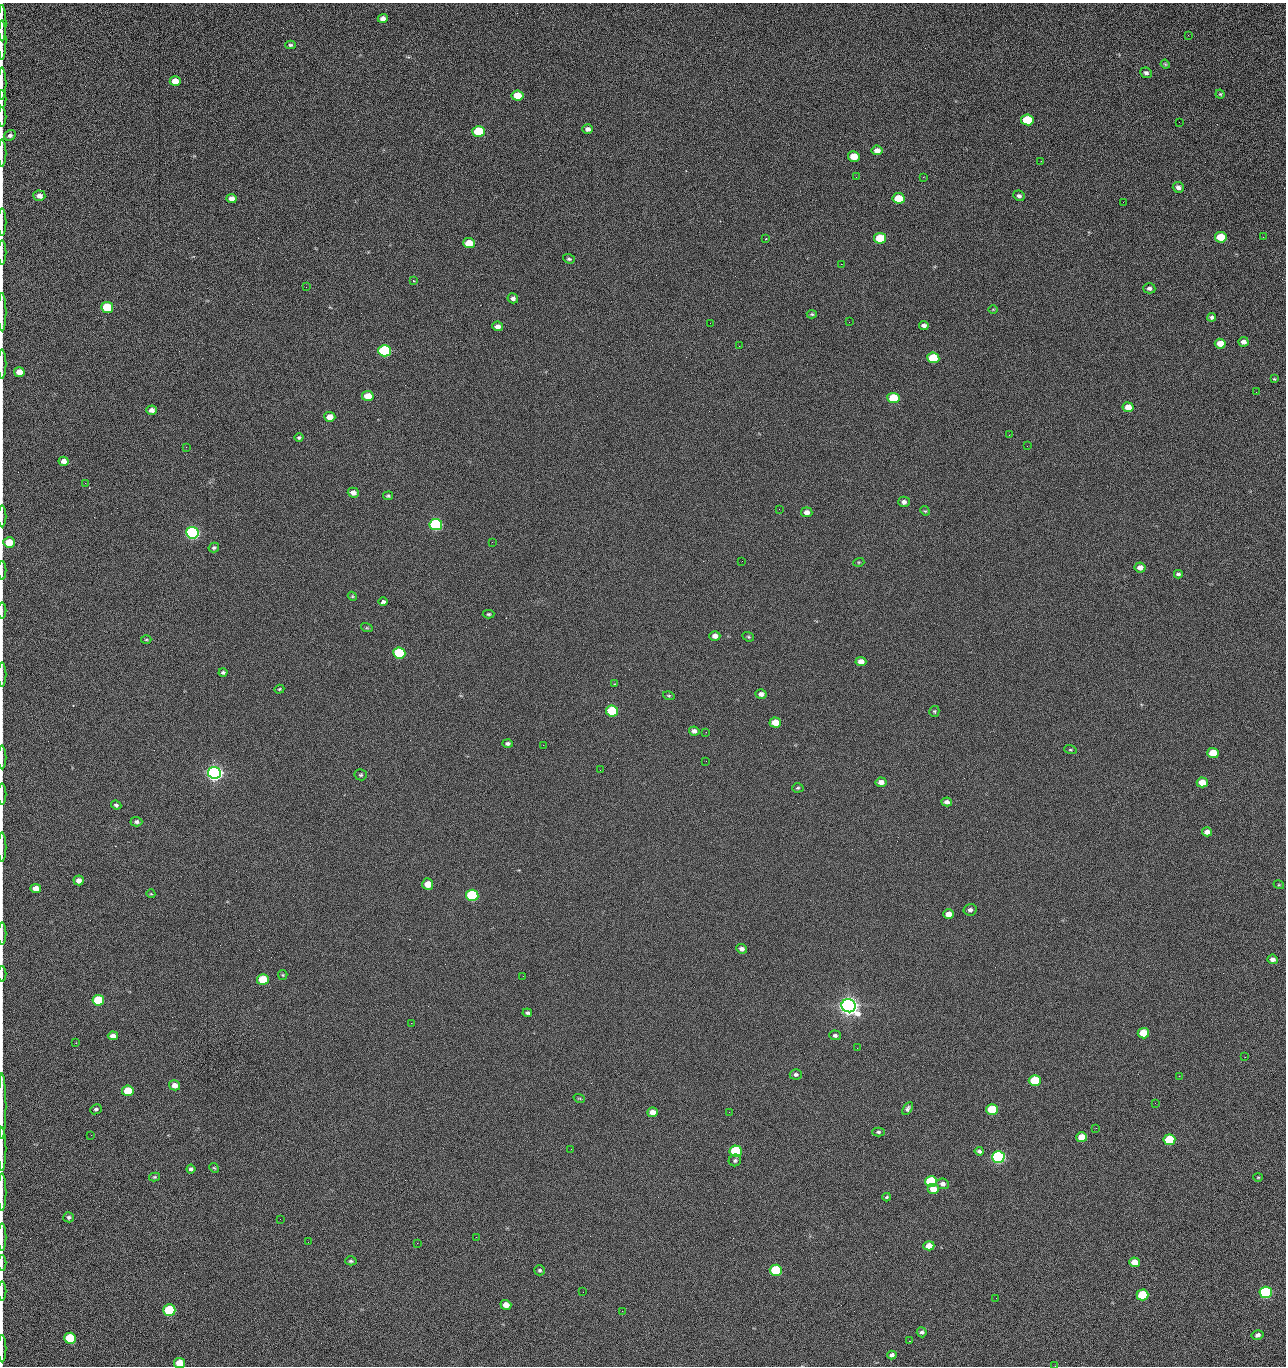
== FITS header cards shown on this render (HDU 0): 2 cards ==
NAXIS1  =                 1284 /fastest changing axis
NAXIS2  =                 1364 /next to fastest changing axis

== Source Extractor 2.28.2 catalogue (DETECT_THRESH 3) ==
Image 1284 x 1364 px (HDU 0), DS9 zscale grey, 1 PNG px = 1 image px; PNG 1288 x 1368 px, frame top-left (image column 1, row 1364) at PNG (2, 3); each listed source drawn as its Kron ellipse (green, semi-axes under 4 px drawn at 4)
Background 122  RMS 14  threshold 43.3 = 3 sigma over >= 5 px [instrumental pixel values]
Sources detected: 214; all 214 listed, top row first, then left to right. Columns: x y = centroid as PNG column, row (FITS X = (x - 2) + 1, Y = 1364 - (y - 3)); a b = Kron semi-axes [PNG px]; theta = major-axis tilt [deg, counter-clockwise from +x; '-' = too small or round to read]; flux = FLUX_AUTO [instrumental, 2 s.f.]
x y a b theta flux
383 18 5 4 - 4.6e+03
2 23 18 2 90 3.5e+03
1188 35 3 2 - 1.2e+03
2 40 20 2 90 3.8e+03
290 45 5 4 - 1.6e+03
1165 64 4 3 - 1.1e+03
1146 73 6 5 - 2.6e+03
175 81 5 5 - 8.6e+03
2 83 16 2 90 2.8e+03
1220 94 4 4 - 1.1e+03
517 96 6 5 - 2.3e+04
2 99 9 2 90 1.4e+03
2 117 10 2 90 1.7e+03
1027 120 6 5 - 4.4e+04
1179 122 2 2 - 9.7e+02
588 129 5 4 - 3.5e+03
479 131 6 5 - 5.4e+04
10 135 6 5 - 2.7e+03
877 150 5 5 - 6.1e+03
2 153 13 2 90 2.5e+03
854 156 6 5 - 1.6e+04
1041 161 2 2 - 1.8e+03
856 177 2 2 - 2.2e+03
923 177 2 2 - 1.8e+04
1178 187 6 5 - 3.6e+03
39 196 6 5 - 5.1e+03
1019 196 6 5 - 2.6e+03
231 198 5 4 - 6.0e+03
899 198 6 5 - 2.8e+04
1123 202 3 2 - 6.8e+02
2 222 14 2 90 2.0e+03
1221 237 6 5 - 2.4e+04
1263 237 3 2 - 8.5e+02
880 238 6 5 - 4.1e+04
766 239 2 2 - 6.5e+02
469 243 6 5 - 2.0e+04
2 252 12 2 90 2.0e+03
569 259 6 4 -19 1.7e+03
841 264 2 2 - 2.6e+04
414 281 3 3 - 7.7e+02
306 287 2 2 - 7.4e+02
1149 288 6 5 - 2.7e+03
513 298 5 5 - 3.2e+03
107 307 6 5 - 5.1e+04
993 309 5 3 - 7.9e+02
2 312 19 2 90 3.4e+03
812 314 5 4 - 1.2e+03
1212 317 4 3 - 2.0e+03
849 322 2 2 - 5.3e+02
710 323 2 2 - 3.3e+03
924 325 5 4 - 3.7e+03
498 326 5 5 - 5.1e+03
1243 342 5 5 - 4.3e+03
1220 344 5 5 - 9.7e+03
739 346 2 2 - 4.7e+02
385 351 6 5 - 1.6e+05
933 358 6 5 - 4.0e+04
2 364 14 2 90 2.4e+03
19 372 5 5 - 1.1e+04
1274 379 4 3 - 9.4e+02
1256 392 2 2 - 1.0e+03
368 396 6 5 - 1.9e+04
893 398 6 5 - 3.3e+04
1128 407 5 5 - 9.8e+03
151 410 5 4 - 4.6e+03
330 417 5 5 - 9.2e+03
1009 435 2 2 - 3.4e+03
299 437 4 4 - 1.5e+03
1027 446 2 2 - 4.7e+02
186 447 2 2 - 2.9e+03
63 461 5 4 - 5.7e+03
85 483 3 2 - 1.0e+03
353 493 5 5 - 5.3e+03
388 496 5 4 - 1.6e+03
904 502 6 5 - 3.4e+03
779 509 2 2 - 4.6e+02
925 511 5 4 - 1.1e+03
807 512 5 5 - 4.8e+03
2 516 11 2 90 1.7e+03
436 525 6 5 - 2.0e+05
192 533 6 5 - 3.2e+05
9 542 6 5 - 1.9e+04
492 542 2 2 - 2.7e+03
214 548 5 4 - 1.7e+03
742 561 2 2 - 7.2e+02
859 562 5 3 - 1.0e+03
1140 567 5 5 - 5.3e+03
2 570 9 2 90 1.5e+03
1178 574 4 4 - 2.1e+03
352 596 5 3 - 9.8e+02
383 602 5 4 - 6.6e+03
2 611 8 2 90 1.3e+03
488 614 6 4 2 1.2e+03
367 628 6 4 -17 1.0e+03
715 636 5 5 - 5.0e+03
748 637 6 4 -22 1.4e+03
146 639 5 3 - 1.0e+03
399 653 6 5 - 9.0e+04
861 662 5 4 - 7.3e+03
223 672 4 3 - 1.9e+03
2 675 12 2 90 2.0e+03
614 684 4 3 - 5.9e+02
279 689 5 4 - 1.1e+03
761 694 5 5 - 4.0e+03
669 696 6 4 -16 1.2e+03
612 711 6 5 - 6.8e+04
934 711 5 5 - 1.4e+03
775 722 6 5 - 1.4e+04
694 731 5 4 - 3.5e+03
706 732 2 2 - 7.2e+02
508 743 5 4 - 2.3e+03
543 745 2 2 - 3.2e+03
1070 750 6 4 -18 1.1e+03
1213 753 6 5 - 2.6e+04
2 757 12 2 90 2.0e+03
706 761 2 2 - 2.0e+03
600 770 2 2 - 3.9e+02
214 773 6 6 - 7.2e+05
361 775 6 5 - 1.6e+03
881 782 5 4 - 5.8e+03
1202 782 5 5 - 1.3e+04
798 788 6 4 4 1.5e+03
2 794 10 2 90 1.9e+03
947 802 5 4 - 3.9e+03
116 805 5 4 - 2.0e+03
136 822 6 4 -2 2.3e+03
1207 832 5 4 - 5.7e+03
2 847 14 2 90 2.5e+03
79 880 5 5 - 5.6e+03
428 884 6 5 - 1.3e+04
1279 885 5 3 - 9.5e+02
36 888 5 4 - 9.5e+03
151 894 4 3 - 8.9e+02
472 895 6 5 - 1.2e+05
970 910 6 5 - 3.0e+03
949 914 5 5 - 9.5e+03
2 934 11 2 90 1.9e+03
742 949 5 4 - 3.5e+03
1273 959 5 4 - 4.0e+03
2 974 8 2 90 1.1e+03
283 975 5 4 - 1.1e+03
523 976 2 2 - 2.0e+03
263 979 6 5 - 3.3e+04
98 1000 6 5 - 5.2e+04
849 1006 7 6 - 1.2e+06
527 1013 5 4 - 2.0e+03
411 1023 2 2 - 5.6e+03
1143 1033 6 5 - 2.9e+04
835 1035 6 5 - 2.4e+03
113 1036 5 4 - 6.0e+03
76 1043 2 2 - 6.4e+02
857 1048 2 2 - 1.5e+03
1245 1057 2 2 - 1.9e+03
796 1074 6 5 - 2.4e+03
1179 1076 2 2 - 2.8e+03
1035 1080 6 5 - 4.7e+04
175 1085 5 5 - 7.1e+03
128 1091 6 5 - 3.0e+04
579 1098 6 3 -18 9.4e+02
1155 1103 3 2 - 8.0e+02
2 1106 33 2 90 5.6e+03
908 1108 7 4 56 2.4e+03
96 1109 6 5 - 1.9e+03
992 1109 6 5 - 4.3e+04
653 1112 5 5 - 8.8e+03
729 1112 2 2 - 9.6e+02
1096 1128 2 2 - 5.3e+02
878 1132 6 4 -1 1.8e+03
91 1135 2 2 - 2.5e+03
1082 1137 5 5 - 1.7e+04
1169 1140 6 5 - 5.8e+04
2 1149 22 2 90 3.8e+03
571 1149 2 2 - 1.0e+03
736 1151 6 5 - 7.8e+04
979 1151 4 3 - 2.1e+03
998 1157 6 6 - 2.8e+05
735 1160 6 5 - 2.0e+03
214 1168 5 4 - 1.1e+03
191 1169 4 4 - 2.5e+03
154 1177 5 4 - 1.5e+03
1258 1177 5 4 - 1.1e+03
931 1182 6 5 - 8.4e+04
943 1184 6 5 - 3.7e+03
933 1189 6 5 - 9.7e+03
2 1192 19 2 90 3.3e+03
887 1197 4 3 - 1.2e+03
69 1217 5 5 - 2.2e+03
280 1219 2 2 - 2.1e+03
2 1237 14 2 90 2.2e+03
476 1237 2 2 - 7.7e+03
308 1242 2 2 - 1.7e+03
417 1243 2 2 - 5.5e+03
929 1246 5 4 - 8.7e+03
351 1261 6 4 3 1.7e+03
1135 1262 5 5 - 1.4e+04
2 1263 8 2 90 1.3e+03
540 1270 5 5 - 1.6e+03
776 1270 6 5 - 8.0e+04
2 1291 9 2 90 1.4e+03
583 1292 2 2 - 5.1e+02
1266 1292 6 5 - 1.9e+05
1142 1295 6 5 - 4.6e+04
996 1298 2 2 - 2.6e+03
506 1305 5 5 - 7.8e+03
169 1310 6 5 - 1.0e+05
622 1311 2 2 - 8.2e+02
922 1332 5 5 - 1.9e+03
1258 1335 6 5 - 3.3e+03
70 1338 6 5 - 5.4e+04
910 1341 2 2 - 5.8e+02
2 1349 14 2 90 1.6e+03
892 1355 5 4 - 3.2e+03
179 1363 5 5 - 1.8e+04
1055 1366 2 2 - 2.3e+03
At the frame edge (FLAGS 8, measured only in part): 30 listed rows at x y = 2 23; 2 40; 2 83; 2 99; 2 117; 2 153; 2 222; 2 252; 2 312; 2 364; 19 372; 2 516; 9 542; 2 570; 2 611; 2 675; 2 757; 2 794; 2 847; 2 934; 2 974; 2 1106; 2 1149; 2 1192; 2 1237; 2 1263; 2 1291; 2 1349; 179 1363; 1055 1366

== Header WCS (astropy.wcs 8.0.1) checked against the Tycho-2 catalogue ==
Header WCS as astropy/WCSLIB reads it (CRVAL/CRPIX/CD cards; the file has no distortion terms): RA---TAN/DEC--TAN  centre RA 15:41:40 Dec +51:59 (235.42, +51.98 deg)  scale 1.26 arcsec/px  FOV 26.9' x 28.5'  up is +92 deg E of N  parity flipped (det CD > 0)
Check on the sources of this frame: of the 60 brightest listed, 10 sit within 2.0 arcsec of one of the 12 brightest Tycho-2 stars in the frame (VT <= 12.29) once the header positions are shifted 0.41 arcsec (0.40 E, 0.11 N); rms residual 0.89 arcsec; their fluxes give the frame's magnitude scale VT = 24.51 - 2.5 log10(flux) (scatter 0.24 mag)
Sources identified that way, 10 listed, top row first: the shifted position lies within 2.0 arcsec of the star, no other Tycho-2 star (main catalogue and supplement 1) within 4.0 arcsec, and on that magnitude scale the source's flux lands within +1.5 / -3 mag of the star's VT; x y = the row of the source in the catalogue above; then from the Tycho-2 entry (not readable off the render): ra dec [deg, ICRS J2000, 3 dp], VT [Tycho-2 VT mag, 2 dp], TYC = Tycho-2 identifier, HIP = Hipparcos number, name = IAU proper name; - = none
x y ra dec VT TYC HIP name
385 351 235.614 +52.064 11.61 3489-1132-1 - -
436 525 235.514 +52.049 11.19 3489-1407-1 - -
214 773 235.378 +52.130 9.31 3489-1322-1 76850 -
472 895 235.303 +52.042 11.52 3489-958-1 - -
849 1006 235.232 +51.912 9.59 3489-824-1 - -
998 1157 235.143 +51.862 10.97 3489-1016-1 - -
931 1182 235.131 +51.886 12.29 3489-908-1 - -
776 1270 235.084 +51.941 11.45 3489-1346-1 - -
1266 1292 235.062 +51.771 11.53 3489-1453-1 - -
169 1310 235.075 +52.152 11.74 3489-912-1 - -